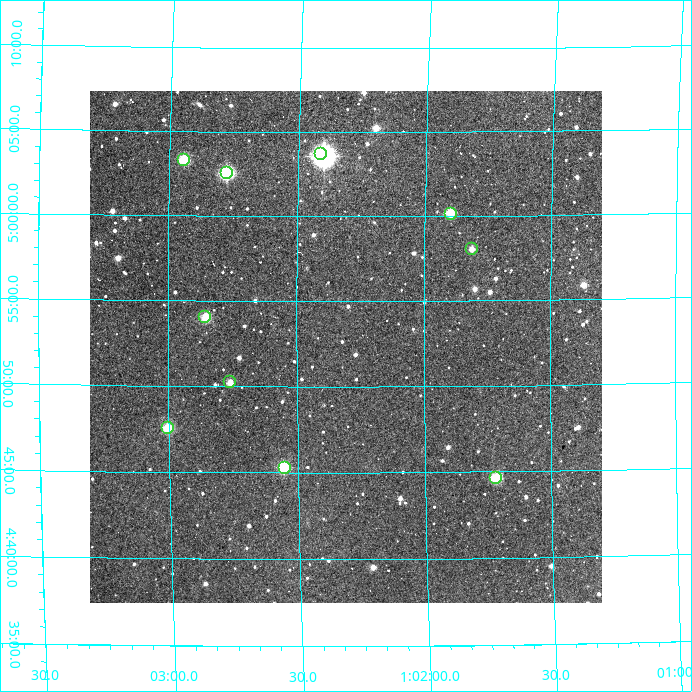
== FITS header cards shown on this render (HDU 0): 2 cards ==
NAXIS1  =                  512
NAXIS2  =                  512

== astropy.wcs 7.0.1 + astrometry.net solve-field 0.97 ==
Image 512 x 512 px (HDU 0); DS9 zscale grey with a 90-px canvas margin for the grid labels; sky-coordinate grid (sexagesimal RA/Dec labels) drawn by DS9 from the SOLVED WCS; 10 Tycho-2 reference stars matched to detected sources circled (green)
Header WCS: RA---TAN/DEC--TAN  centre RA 01:02:18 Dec +04:52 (15.58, +4.87 deg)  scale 3.52 arcsec/px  FOV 30.0' x 30.0'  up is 0 deg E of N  parity normal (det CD < 0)
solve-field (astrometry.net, Tycho-2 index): VERIFIED the header's WCS against the Tycho-2 star catalogue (verified at 2 index scales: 9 matches each, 0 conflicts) and refined it, rather than solving blind
Solved WCS: RA---TAN-SIP/DEC--TAN-SIP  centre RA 01:02:18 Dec +04:52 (15.58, +4.87 deg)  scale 3.52 arcsec/px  FOV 30.0' x 30.0'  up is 0 deg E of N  parity normal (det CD < 0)
The solver's refit moves the header's centre by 2.2 arcsec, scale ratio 1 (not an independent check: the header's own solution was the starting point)
Tycho-2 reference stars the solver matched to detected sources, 10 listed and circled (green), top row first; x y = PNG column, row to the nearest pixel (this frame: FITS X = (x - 90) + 1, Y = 512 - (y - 91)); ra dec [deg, ICRS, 3 dp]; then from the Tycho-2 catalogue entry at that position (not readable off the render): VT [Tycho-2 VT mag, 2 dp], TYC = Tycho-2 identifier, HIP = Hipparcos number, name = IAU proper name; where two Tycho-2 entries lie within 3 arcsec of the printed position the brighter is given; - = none
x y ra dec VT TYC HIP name
321 154 15.602 +5.061 8.31 25-1005-1 4849 -
184 160 15.736 +5.055 11.01 25-991-1 - -
227 173 15.694 +5.042 9.52 25-553-1 - -
451 214 15.474 +5.002 11.18 25-947-1 - -
472 249 15.453 +4.967 12.16 22-604-1 - -
205 317 15.714 +4.901 11.53 22-584-1 - -
230 382 15.690 +4.837 11.80 22-598-1 - -
168 428 15.751 +4.793 10.81 22-804-1 - -
285 468 15.638 +4.754 10.77 22-638-1 - -
496 478 15.430 +4.744 10.80 22-928-1 - -